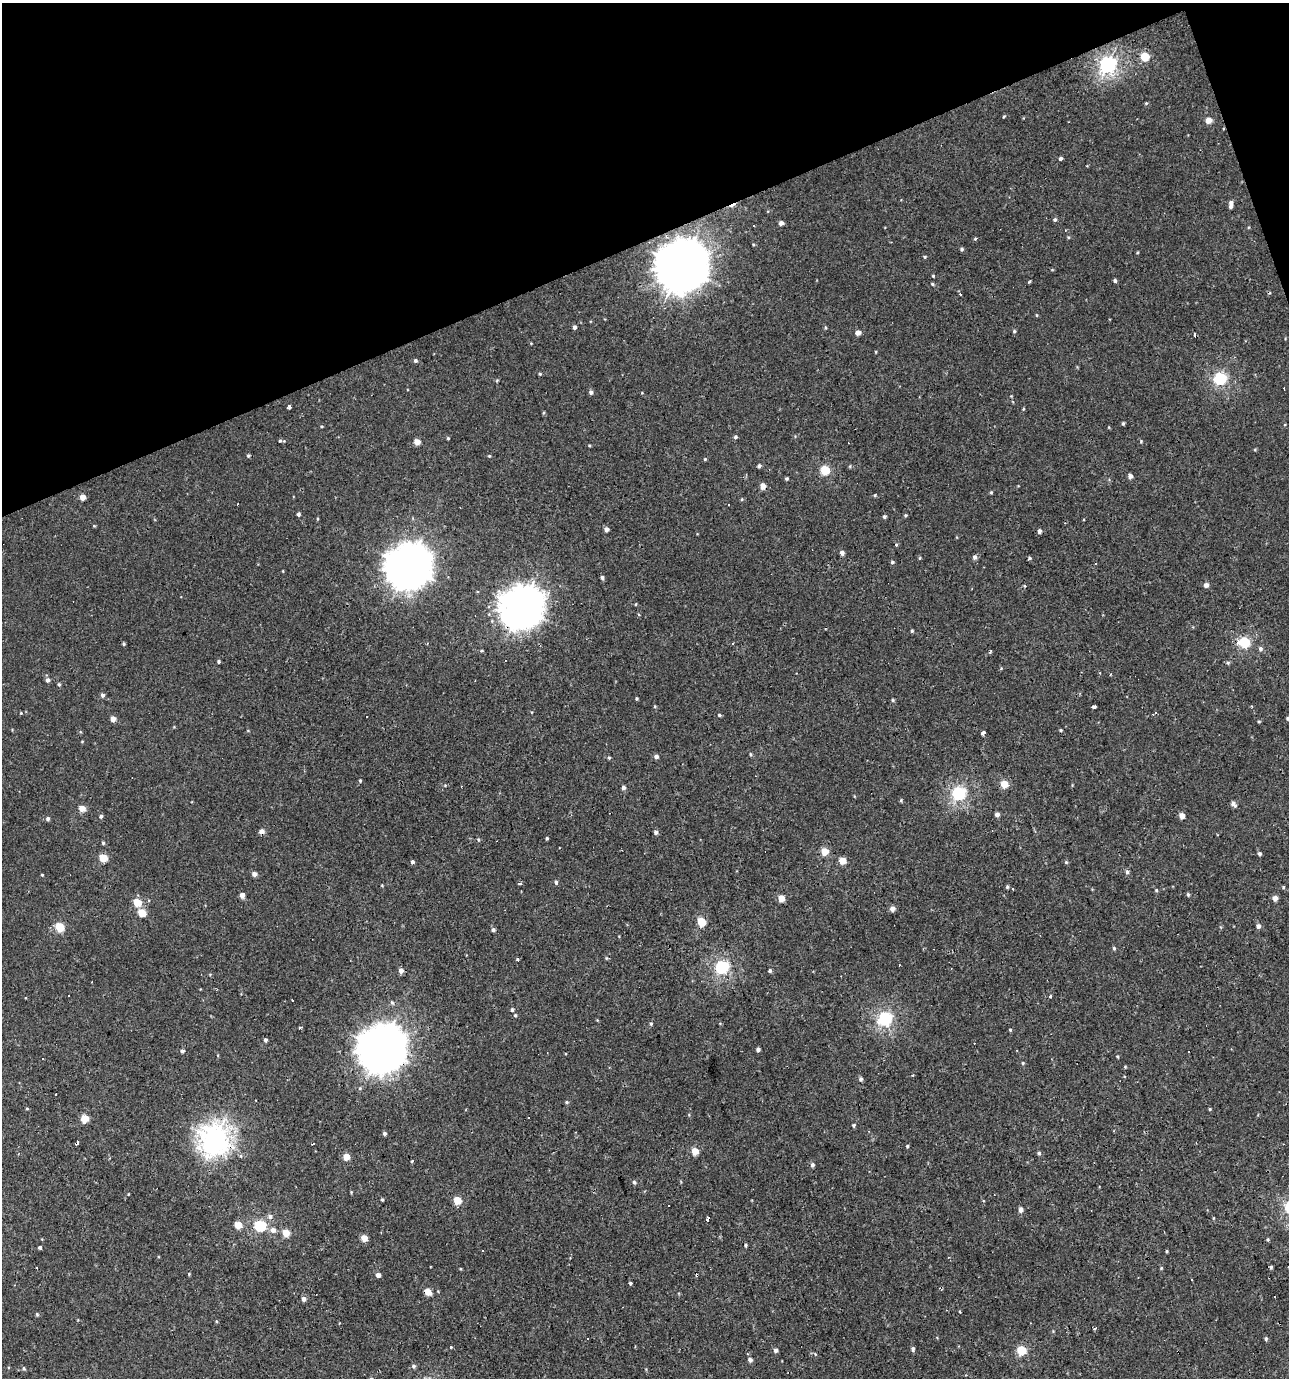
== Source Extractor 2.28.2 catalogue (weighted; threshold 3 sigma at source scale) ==
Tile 3 of 4 x 4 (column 3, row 1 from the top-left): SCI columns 2701-3987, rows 4129-5504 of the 5344 x 5504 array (HDU 1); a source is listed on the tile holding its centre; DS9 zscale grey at full resolution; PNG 1291 x 1380 px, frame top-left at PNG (2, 3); no overlay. Shown black and unused: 18% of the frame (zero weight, under 2 of 3 exposures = <1% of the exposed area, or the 3 px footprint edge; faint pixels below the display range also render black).
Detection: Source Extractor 2.28.2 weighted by HDU 2 'WHT'; one run over the whole footprint, this tile lists its part. Background 0.00109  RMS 0.0043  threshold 0.0194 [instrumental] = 3 sigma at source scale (4.5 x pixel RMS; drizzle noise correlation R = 1.50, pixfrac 1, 0.0396/0.0396 arcsec/px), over >= 5 px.
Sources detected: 252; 17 cosmic-ray / hot-pixel residue — not listed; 2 inside a brighter listed object's ellipse — not listed separately; the other 233 listed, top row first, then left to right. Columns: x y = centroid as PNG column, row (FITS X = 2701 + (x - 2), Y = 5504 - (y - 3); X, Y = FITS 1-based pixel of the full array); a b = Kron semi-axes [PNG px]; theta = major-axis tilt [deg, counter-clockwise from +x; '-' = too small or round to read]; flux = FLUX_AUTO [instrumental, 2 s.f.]
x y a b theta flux
1145 56 5 5 - 14
1107 65 7 7 - 120
1146 103 5 4 - 0.48
1004 116 4 3 - 0.44
1208 120 5 4 - 5
1060 158 4 4 - 1
1231 203 5 5 - 1.7
1055 220 5 5 - 0.86
781 223 4 4 - 2.2
754 226 3 3 - 1
1068 237 4 4 - 0.49
975 239 5 4 - 0.54
753 244 4 3 - 0.41
961 249 4 4 - 0.84
1137 252 4 3 - 0.4
925 257 4 4 - 0.47
681 266 17 16 - 1700
933 276 3 3 - 0.48
1115 281 4 3 - 1.8
1029 282 4 2 - 0.47
932 284 5 3 - 0.6
1037 315 5 3 - 0.4
574 327 4 4 - 1.4
826 328 6 4 -73 0.56
1014 331 4 4 - 0.64
858 333 5 4 - 3.2
876 352 4 3 - 0.36
415 361 4 4 - 0.98
540 374 4 3 - 0.49
1220 378 6 6 - 54
591 392 5 4 - 1.2
642 393 4 3 - 0.35
289 407 3 3 - 4.6
1023 409 5 3 - 0.45
543 413 5 3 - 0.5
1123 423 4 3 - 0.61
321 426 4 3 - 0.47
735 437 5 4 - 0.9
448 438 4 3 - 0.46
280 441 4 4 - 0.56
1141 441 5 4 - 0.5
417 442 4 4 - 5
589 445 4 3 - 0.41
1255 450 5 3 - 0.45
248 456 4 4 - 0.65
489 456 4 3 - 0.49
705 459 4 3 - 0.44
759 466 4 4 - 1.1
850 466 5 3 - 0.43
825 470 5 5 - 21
1130 476 4 4 - 2
786 479 3 3 - 0.66
763 486 5 5 - 5
991 492 4 4 - 0.48
875 495 4 4 - 0.54
82 497 4 4 - 4.5
742 499 5 4 - 0.49
298 514 4 4 - 1.1
905 515 4 3 - 0.58
884 517 5 4 - 0.81
317 519 5 3 - 0.4
94 526 4 4 - 0.41
606 529 4 4 - 2.2
1039 531 5 4 - 1.5
896 544 4 4 - 0.56
842 553 5 4 - 1.7
975 557 6 5 - 1.4
920 558 5 3 - 0.45
1030 558 4 3 - 0.83
892 562 4 4 - 0.76
1095 563 3 3 - 0.96
408 567 16 15 - 910
283 571 4 3 - 0.32
602 578 4 4 - 1.1
1206 585 5 5 - 2.2
1025 586 4 3 - 0.4
478 591 3 3 - 1.7
521 608 16 15 - 750
912 631 4 3 - 0.62
1244 642 6 5 - 38
124 644 3 3 - 0.59
1260 649 6 6 - 1.3
482 651 4 3 - 0.44
990 652 6 3 53 0.51
219 661 4 4 - 0.63
1228 663 5 4 - 0.67
47 680 5 4 - 1.5
59 684 5 4 - 0.67
102 695 5 4 - 1.4
637 699 3 3 - 0.57
893 700 5 4 - 0.59
655 706 4 4 - 0.47
1094 707 3 3 - 20
21 713 3 3 - 0.37
1155 713 5 3 - 1.9
719 715 4 4 - 0.66
367 717 3 2 - 1
1288 718 5 5 - 0.86
113 719 5 4 - 3.2
1259 722 4 3 - 0.48
174 727 4 4 - 0.33
12 730 4 3 - 0.32
1060 730 4 3 - 0.5
248 731 5 3 - 0.32
983 733 4 3 - 2.1
82 742 4 3 - 0.35
751 754 5 4 - 0.61
656 756 4 4 - 1.7
609 758 4 4 - 0.53
360 780 4 3 - 0.49
1004 784 5 5 - 8.6
445 785 5 4 - 0.48
1072 785 3 3 - 0.34
623 788 4 4 - 1.5
959 793 6 6 - 70
854 796 4 3 - 0.31
901 800 4 4 - 0.52
1233 804 7 4 -52 1.8
82 808 5 5 - 5.3
997 814 4 4 - 2
101 816 4 4 - 0.98
1182 816 4 4 - 3.8
48 819 5 4 - 1.1
262 832 5 5 - 3
656 832 5 4 - 1.3
547 838 3 3 - 0.64
478 840 6 4 -87 0.63
103 843 4 4 - 0.61
825 851 5 5 - 8.9
1259 854 4 4 - 1
103 858 5 5 - 13
842 861 5 4 - 7.7
412 862 5 4 - 0.93
1066 862 4 4 - 0.62
1127 871 5 4 - 1.1
254 874 4 4 - 2.4
42 875 3 3 - 0.45
556 882 5 4 - 1.1
520 884 3 3 - 1.2
1007 887 4 4 - 0.68
1283 887 4 4 - 0.56
1012 888 3 3 - 1.1
1156 890 5 4 - 0.53
1188 894 6 4 -64 0.65
242 895 5 4 - 2.8
781 898 5 4 - 7
1275 898 5 5 - 2.5
137 903 5 5 - 11
892 909 5 5 - 2.8
142 913 5 5 - 10
701 922 5 5 - 18
1258 926 5 5 - 1.7
60 927 5 5 - 18
493 930 5 4 - 0.97
1114 948 5 4 - 0.67
606 958 5 4 - 0.49
518 959 4 3 - 1.1
722 967 6 6 - 72
401 971 5 4 - 2.5
770 971 4 3 - 1.5
210 974 5 3 - 0.37
1051 996 4 3 - 1.8
292 1000 3 2 - 0.36
392 1002 7 4 -61 0.87
512 1010 4 3 - 0.97
515 1015 5 4 - 0.62
885 1019 6 6 - 76
651 1024 5 4 - 0.68
300 1027 4 3 - 0.52
1010 1030 4 3 - 0.49
265 1040 4 4 - 0.99
381 1049 17 16 - 1100
758 1049 4 4 - 1.6
182 1051 5 5 - 0.86
1117 1056 5 3 - 0.42
1023 1063 5 4 - 0.49
1125 1067 4 4 - 0.41
861 1079 5 4 - 1
567 1102 5 4 - 0.62
27 1109 5 3 - 0.41
1210 1109 4 4 - 0.43
528 1117 3 3 - 1.2
85 1118 5 5 - 12
854 1125 5 4 - 0.68
384 1133 4 4 - 1.1
215 1139 12 12 - 320
77 1143 3 3 - 5.3
907 1146 4 3 - 0.6
695 1151 5 5 - 9
1039 1153 5 4 - 0.76
346 1157 4 4 - 7.3
412 1161 4 3 - 0.46
812 1165 5 4 - 1.1
634 1182 4 4 - 1
351 1192 4 3 - 0.37
382 1200 4 3 - 0.53
457 1200 5 5 - 11
1021 1209 5 4 - 2.4
270 1216 7 6 - 1.5
709 1218 4 3 - 18
238 1225 5 5 - 8.9
260 1226 6 5 - 43
273 1230 7 6 - 2.4
286 1233 5 5 - 9.7
364 1238 5 5 - 5.4
1268 1239 5 4 - 0.55
746 1245 4 3 - 0.69
40 1247 3 3 - 1.7
483 1250 3 3 - 0.85
1167 1251 3 3 - 0.48
36 1267 2 2 - 0.31
1271 1267 3 3 - 0.65
1162 1268 5 3 - 0.48
189 1274 4 4 - 0.39
378 1275 5 4 - 2.5
697 1275 4 3 - 3
1192 1279 3 3 - 1.2
630 1283 4 3 - 0.77
428 1292 5 4 - 8.9
304 1299 5 4 - 2.1
37 1314 4 4 - 0.62
216 1321 4 3 - 0.41
1095 1328 4 3 - 1.5
1053 1331 4 4 - 0.38
1266 1339 5 4 - 0.74
451 1347 3 2 - 1
913 1349 6 4 -86 1.1
776 1350 4 4 - 1.8
1021 1350 5 5 - 23
815 1354 6 4 -46 0.54
750 1360 5 4 - 1.4
413 1366 6 5 - 1
24 1368 5 5 - 0.68
Overlapping masked pixels (flux is a lower limit): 8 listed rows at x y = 681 266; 521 608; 262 832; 381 1049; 215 1139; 77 1143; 709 1218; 697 1275
Isophote crosses this tile's border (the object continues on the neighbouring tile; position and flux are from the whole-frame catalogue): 1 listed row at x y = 1288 718